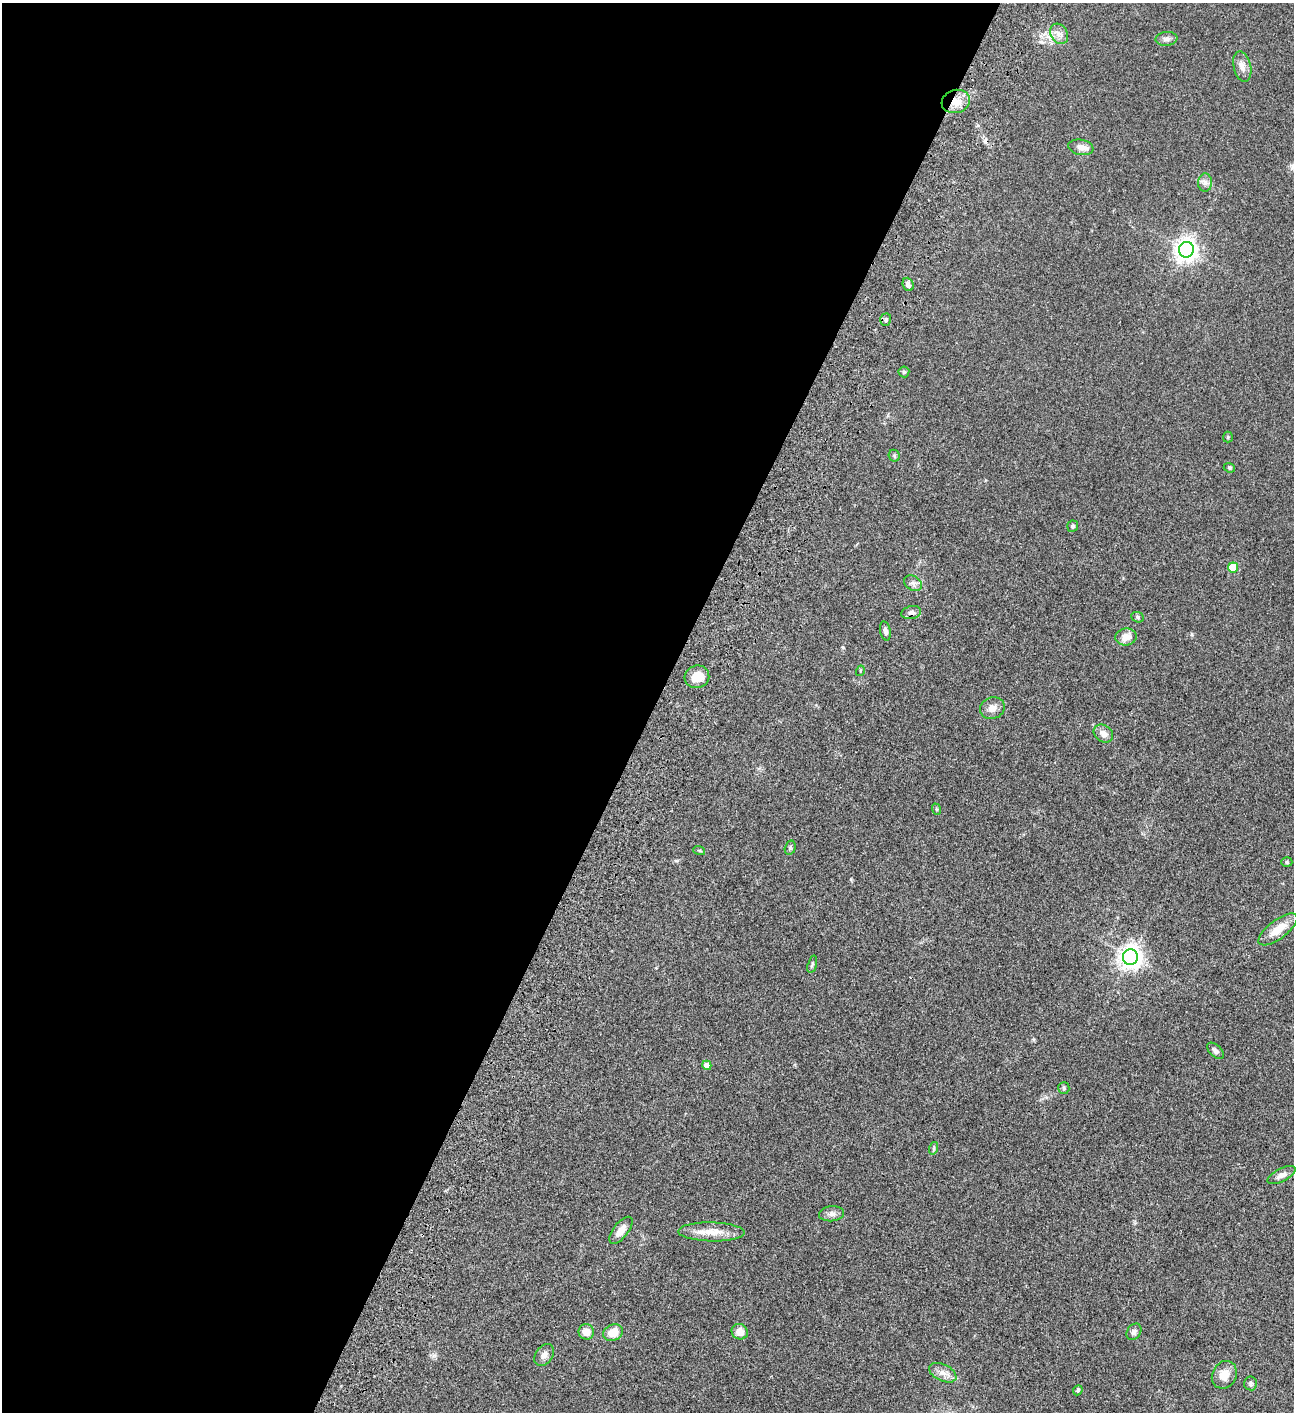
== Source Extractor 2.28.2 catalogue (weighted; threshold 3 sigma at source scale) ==
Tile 5 of 4 x 4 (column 1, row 2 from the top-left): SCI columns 505-1796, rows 3023-4432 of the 6050 x 6048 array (HDU 1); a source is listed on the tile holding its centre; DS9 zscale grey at full resolution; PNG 1296 x 1414 px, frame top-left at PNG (2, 3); each listed source drawn as its Kron ellipse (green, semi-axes under 4 px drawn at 4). Shown black and unused: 51% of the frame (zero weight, under 3 of 4 exposures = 13% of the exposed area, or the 3 px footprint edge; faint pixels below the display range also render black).
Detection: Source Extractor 2.28.2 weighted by HDU 2 'WHT'; one run over the whole footprint, this tile lists its part. Background 0.0636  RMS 0.0058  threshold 0.0261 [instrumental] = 3 sigma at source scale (4.5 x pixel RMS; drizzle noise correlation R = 1.50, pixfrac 1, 0.05/0.05 arcsec/px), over >= 5 px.
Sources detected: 48; all 48 listed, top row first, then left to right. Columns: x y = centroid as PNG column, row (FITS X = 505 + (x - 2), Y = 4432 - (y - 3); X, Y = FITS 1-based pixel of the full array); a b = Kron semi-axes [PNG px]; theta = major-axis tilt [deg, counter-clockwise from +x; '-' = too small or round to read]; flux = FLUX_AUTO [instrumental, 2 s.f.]
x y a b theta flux
1059 34 11 8 -60 3
1166 39 11 7 5 2.1
1242 66 15 8 -76 3.6
956 101 14 11 17 6.8
1081 147 13 7 -10 3.3
1205 183 9 7 88 2.1
1186 250 8 7 - 370
908 284 7 5 -69 2
886 320 6 5 - 1.1
904 372 5 5 - 0.8
1228 437 5 5 - 0.62
894 456 6 5 - 0.83
1229 468 6 4 -22 0.72
1073 526 6 5 - 1.1
1233 567 5 5 - 15
913 583 9 7 -31 2.1
911 613 10 6 11 1.9
1138 617 6 5 - 0.9
885 631 10 5 -77 2
1126 637 11 8 7 5.2
860 671 5 3 - 0.49
697 677 12 11 - 7.6
992 708 12 10 20 3.9
1103 734 10 8 -37 3.6
936 809 6 3 -71 0.62
790 848 7 5 74 0.94
699 850 6 4 -19 0.68
1287 862 5 5 - 0.81
1278 929 23 9 37 9
1130 957 8 7 - 390
812 964 9 4 75 0.95
1215 1051 10 5 -44 1.6
707 1065 5 4 - 3.1
1064 1088 6 5 - 0.78
934 1148 6 4 72 0.73
1282 1175 15 6 27 3.1
831 1214 12 7 5 2.6
621 1230 16 7 52 4.5
711 1232 33 9 -1 8.5
586 1332 8 7 - 4.9
740 1332 8 7 - 4.9
1134 1332 9 6 54 1.9
613 1333 10 8 23 7.4
544 1355 12 8 54 3
943 1373 15 8 -26 3.9
1224 1375 14 12 61 6.3
1251 1383 7 6 - 1.2
1078 1390 5 4 - 0.87
Overlapping masked pixels (flux is a lower limit): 1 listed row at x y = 956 101